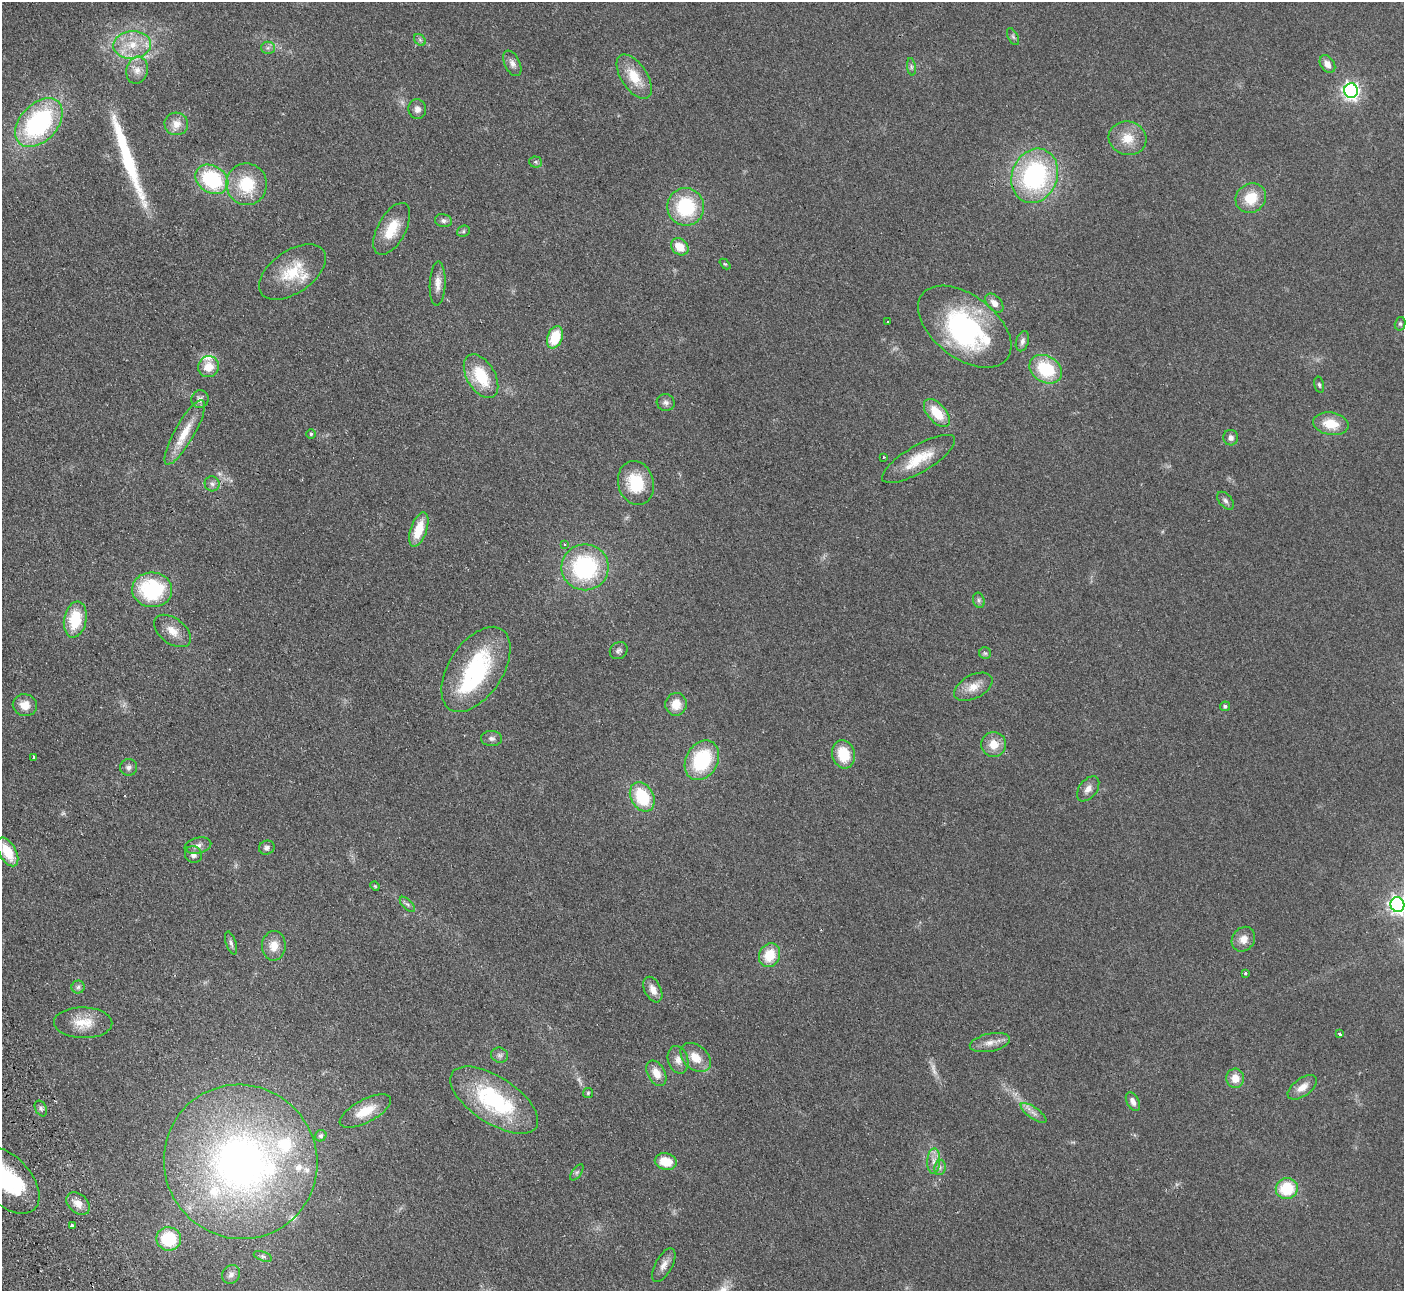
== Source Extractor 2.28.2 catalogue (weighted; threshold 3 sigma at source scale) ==
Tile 7 of 4 x 4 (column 3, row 2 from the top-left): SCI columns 2858-4259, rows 2759-4047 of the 5715 x 5648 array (HDU 1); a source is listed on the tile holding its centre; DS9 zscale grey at full resolution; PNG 1406 x 1293 px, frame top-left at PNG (2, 2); each listed source drawn as its Kron ellipse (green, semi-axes under 4 px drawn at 4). Shown black and unused: <1% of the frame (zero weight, under 2 of 3 exposures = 3% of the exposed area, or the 3 px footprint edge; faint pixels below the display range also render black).
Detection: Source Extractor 2.28.2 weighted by HDU 2 'WHT'; one run over the whole footprint, this tile lists its part. Background 0.0949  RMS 0.0097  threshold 0.0439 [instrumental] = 3 sigma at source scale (4.5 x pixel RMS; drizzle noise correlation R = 1.50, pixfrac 1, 0.05/0.05 arcsec/px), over >= 5 px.
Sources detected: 130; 2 too faint to see at this stretch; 3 inside a brighter object's white glare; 1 long thin detection or spike segment (spike, bleed or trail) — neither listed nor drawn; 10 inside a brighter listed object's ellipse — not listed separately; the other 114 listed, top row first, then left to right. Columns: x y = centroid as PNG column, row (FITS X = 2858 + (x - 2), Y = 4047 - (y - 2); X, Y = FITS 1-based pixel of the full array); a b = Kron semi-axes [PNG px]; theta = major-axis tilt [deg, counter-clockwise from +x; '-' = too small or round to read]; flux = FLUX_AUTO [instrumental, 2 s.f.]
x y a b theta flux
1013 37 9 5 -63 2.1
420 40 7 5 -45 2
132 45 19 14 4 22
268 48 7 6 - 2.6
512 63 14 7 -64 4.8
1327 64 10 6 -55 6.7
911 67 9 4 -82 2.1
137 70 14 10 79 8
634 77 25 13 -57 23
1351 91 7 7 - 330
417 109 10 9 - 4.7
39 123 28 18 47 140
176 124 12 11 - 9.1
1128 138 19 16 -14 18
535 162 6 5 - 1.9
1035 176 28 22 69 140
212 179 17 13 -33 78
247 184 21 20 - 40
1251 198 16 14 38 23
686 207 19 18 - 62
443 221 8 6 -14 3.1
392 229 28 14 62 25
463 231 6 5 - 1.8
680 247 9 7 -43 15
725 264 6 4 -42 1
292 272 38 21 35 36
438 284 22 8 88 8.8
994 303 11 7 -48 6.9
888 322 2 2 - 0.84
1400 324 7 5 76 1.7
965 327 53 31 -37 140
555 337 11 7 68 32
1022 341 10 6 72 3.9
209 367 11 10 - 14
1046 369 17 13 -31 47
481 376 24 14 -59 38
1319 385 8 4 -77 1.8
200 399 9 8 - 4.1
666 403 9 8 - 3.6
937 413 17 9 -49 23
1331 424 18 11 -9 21
185 432 37 10 60 21
311 434 5 4 - 1.2
1231 438 8 7 - 4.1
884 457 3 2 - 0.77
919 459 41 13 31 30
636 483 22 17 -74 37
212 484 7 7 - 3.1
1225 501 10 6 -50 3.2
419 530 18 8 71 23
564 544 4 3 - 0.84
585 567 23 23 - 110
152 590 20 17 -4 80
979 600 8 5 -70 2.2
75 619 18 11 79 36
172 631 21 12 -37 12
619 651 9 8 - 3.1
985 653 6 6 - 1.7
476 669 48 27 57 110
973 687 21 12 27 13
676 704 11 10 - 15
25 705 12 11 - 11
1225 706 5 4 - 2.2
492 738 10 7 -2 3.7
994 744 12 12 - 14
843 754 14 11 -74 26
34 757 3 3 - 9.9
702 760 21 16 61 64
129 767 8 8 - 3.8
1088 789 14 9 52 6.3
642 797 15 11 -60 45
198 846 13 8 14 5.2
267 848 8 7 - 3.1
8 852 16 8 -60 24
193 855 9 8 - 4.9
375 886 5 4 - 1.1
407 904 9 5 -45 2.5
1397 905 7 7 - 320
1243 939 13 11 56 8.7
231 943 12 5 -73 2.9
274 946 15 12 88 12
770 955 12 10 62 24
1245 973 3 3 - 1.3
78 987 6 6 - 2.4
653 990 13 8 -64 8
83 1023 29 15 -1 20
1340 1034 3 3 - 2.1
990 1043 20 9 12 8.9
500 1055 8 7 - 2.9
696 1057 17 12 -41 15
678 1060 14 10 -74 7.7
656 1073 14 8 -61 11
1235 1078 9 9 - 11
1302 1087 17 9 36 9.9
588 1093 5 5 - 1.3
494 1100 50 23 -33 100
1133 1102 10 6 -62 5
41 1108 8 5 -63 2.5
365 1111 28 11 28 22
1033 1113 15 5 -36 5.3
321 1136 6 5 - 2.3
666 1161 11 8 -11 20
934 1161 12 6 86 5.9
241 1162 78 76 -52 460
940 1167 8 5 79 2.7
577 1172 9 4 54 2.1
7 1180 40 24 -47 100
1287 1189 11 10 - 35
78 1204 13 9 -41 9.1
72 1226 3 3 - 41
169 1239 12 11 - 49
263 1256 9 4 -19 2
664 1265 18 8 61 7.1
231 1274 10 8 54 4.1
Isophote crosses this tile's border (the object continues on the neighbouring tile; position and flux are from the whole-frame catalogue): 3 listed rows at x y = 8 852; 1397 905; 7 1180